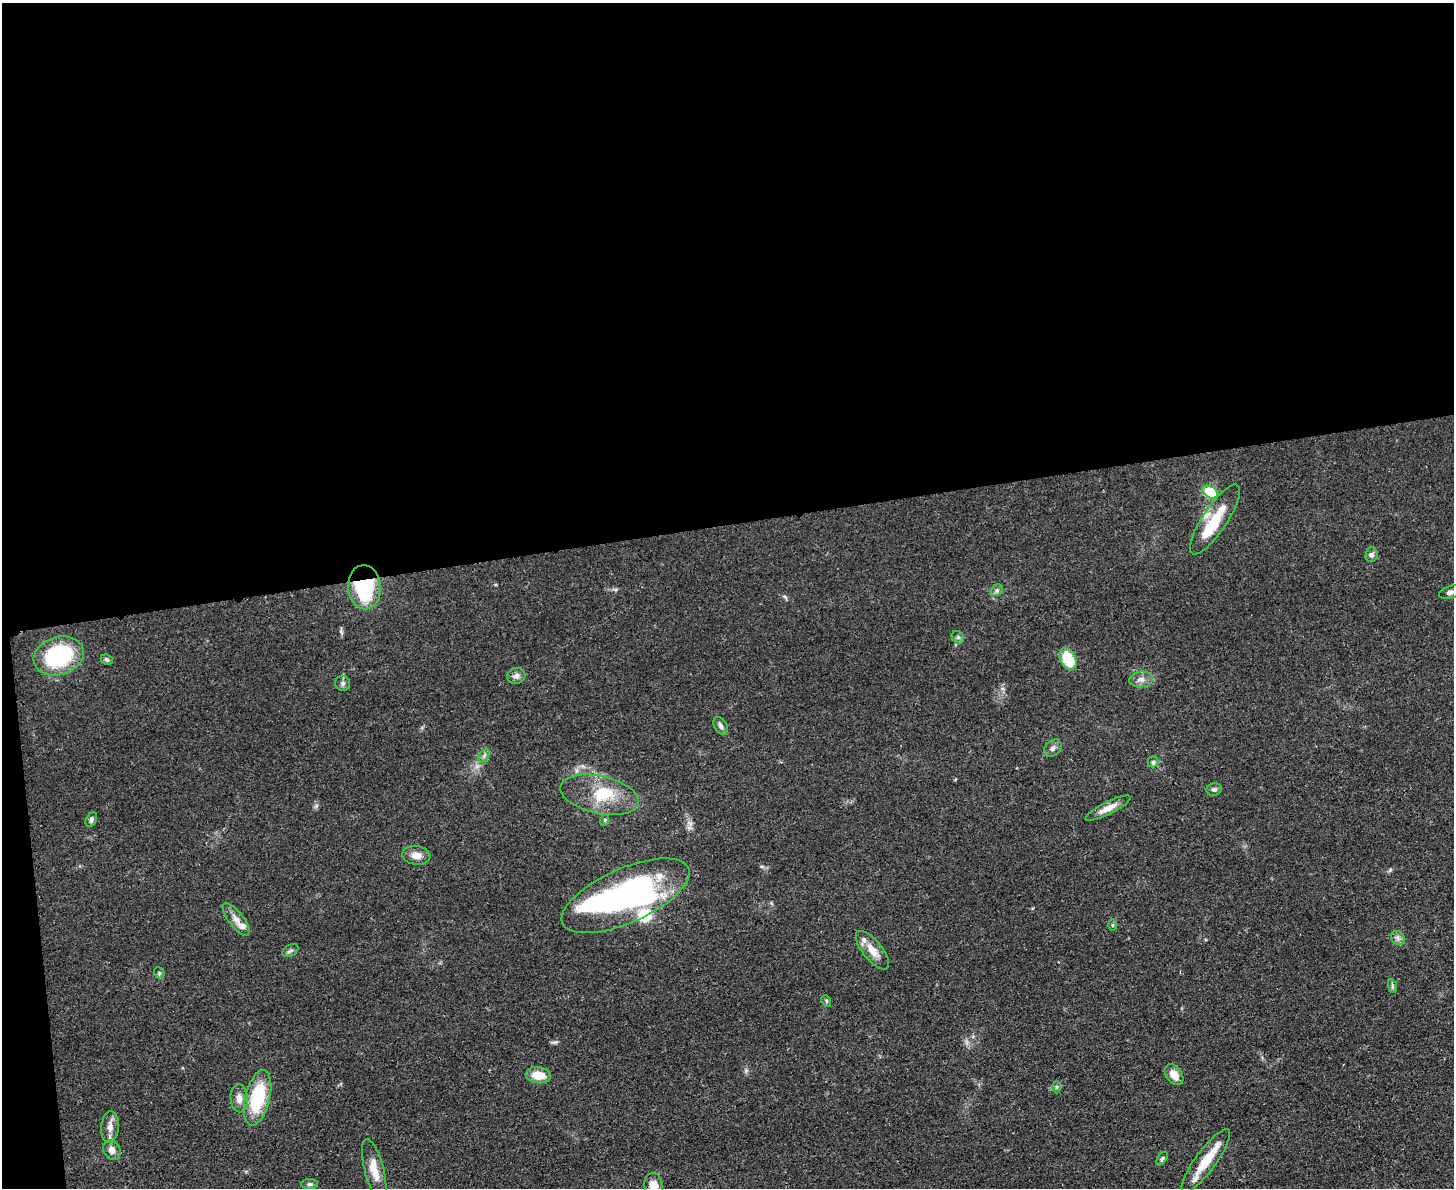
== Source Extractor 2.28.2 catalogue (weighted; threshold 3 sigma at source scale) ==
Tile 1 of 3 x 4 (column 1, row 1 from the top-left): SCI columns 142-1593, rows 3568-4753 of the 4749 x 4765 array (HDU 1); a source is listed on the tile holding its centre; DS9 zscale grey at full resolution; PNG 1456 x 1190 px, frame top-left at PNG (2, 3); each listed source drawn as its Kron ellipse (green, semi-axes under 4 px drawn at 4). Shown black and unused: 45% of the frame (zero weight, under 3 of 4 exposures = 2% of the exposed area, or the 3 px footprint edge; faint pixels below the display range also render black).
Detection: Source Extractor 2.28.2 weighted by HDU 2 'WHT'; one run over the whole footprint, this tile lists its part. Background 0.0457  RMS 0.0051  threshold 0.023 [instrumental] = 3 sigma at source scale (4.5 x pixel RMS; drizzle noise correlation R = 1.50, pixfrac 1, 0.05/0.05 arcsec/px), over >= 5 px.
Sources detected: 53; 3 inside a brighter object's white glare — neither listed nor drawn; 6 inside a brighter listed object's ellipse — not listed separately; the other 44 listed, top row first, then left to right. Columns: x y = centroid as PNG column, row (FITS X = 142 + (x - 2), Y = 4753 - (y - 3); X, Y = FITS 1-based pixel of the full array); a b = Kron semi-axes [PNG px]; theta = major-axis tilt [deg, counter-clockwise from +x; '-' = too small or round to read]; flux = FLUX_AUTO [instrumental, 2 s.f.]
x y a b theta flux
1210 492 8 5 -33 36
1215 519 41 12 56 17
1372 555 7 6 - 1.6
364 587 22 16 -86 44
997 590 6 5 - 1.2
1450 592 11 6 18 2.3
958 637 7 5 -46 1.2
59 656 25 19 18 45
1068 659 11 7 -64 20
107 660 6 5 - 1.1
516 676 9 8 - 2.2
1141 679 11 8 7 2.8
343 683 7 7 - 1.4
721 726 10 6 -59 1.6
1053 748 10 7 42 2
484 756 7 5 57 1.3
1153 762 5 5 - 1
1214 789 8 6 14 1.4
599 795 40 19 -13 20
1108 808 25 6 27 5.5
91 820 8 5 64 1.3
605 820 6 3 71 0.64
416 855 14 9 -7 4.4
626 896 69 27 24 120
236 919 20 7 -52 4.3
1112 925 6 4 89 0.7
1398 938 8 6 -47 1.7
872 950 23 9 -51 6.7
290 951 9 5 30 1.3
159 973 6 5 - 0.86
1392 986 7 4 -72 0.97
826 1001 6 4 -62 0.75
538 1075 12 8 -8 8.6
1174 1075 12 7 -53 5.1
1056 1087 6 4 -90 0.76
239 1098 14 8 -87 3.5
258 1098 28 12 76 31
110 1127 16 9 85 4.2
112 1150 10 8 -57 3.5
1162 1159 7 4 57 0.95
1206 1161 38 10 54 15
374 1170 31 9 -76 8.3
309 1184 8 5 0 1.1
653 1186 13 9 -81 7.3
Overlapping masked pixels (flux is a lower limit): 1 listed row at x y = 364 587
Isophote crosses this tile's border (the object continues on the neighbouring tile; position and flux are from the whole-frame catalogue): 2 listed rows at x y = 1450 592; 653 1186